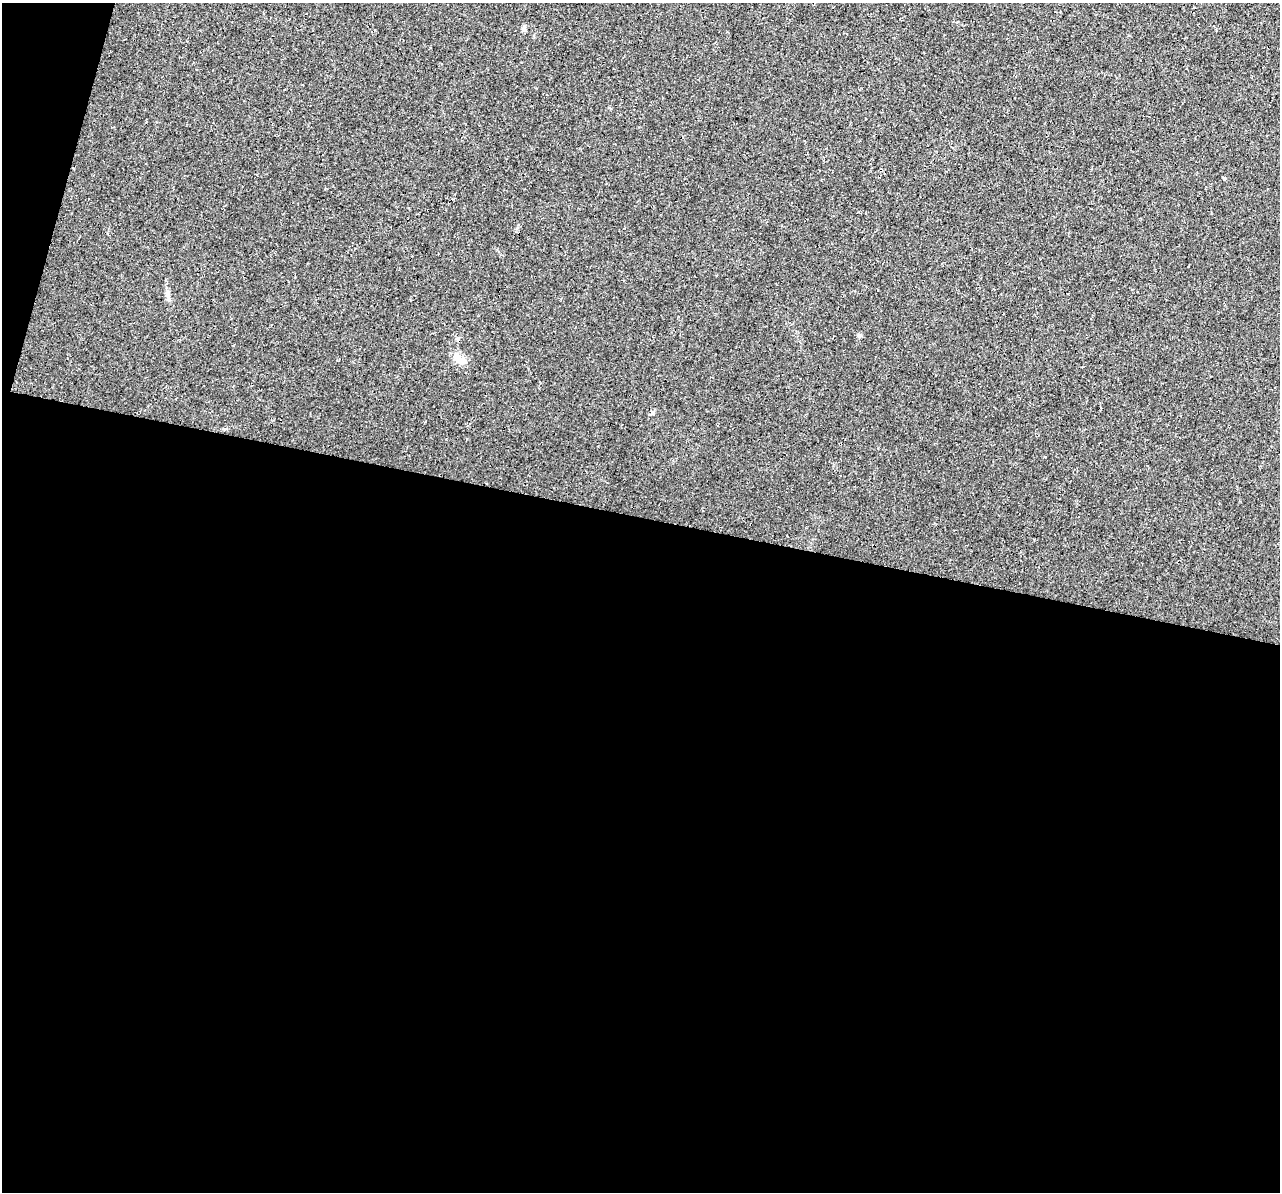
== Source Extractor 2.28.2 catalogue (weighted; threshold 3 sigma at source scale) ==
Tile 13 of 4 x 4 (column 1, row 4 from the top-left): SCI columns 25-1302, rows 339-1528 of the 5152 x 5375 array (HDU 1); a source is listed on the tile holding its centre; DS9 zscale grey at full resolution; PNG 1282 x 1194 px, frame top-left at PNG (2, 3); no overlay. Shown black and unused: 58% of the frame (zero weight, under 3 of 4 exposures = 5% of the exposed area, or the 3 px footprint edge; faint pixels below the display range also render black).
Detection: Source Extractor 2.28.2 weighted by HDU 2 'WHT'; one run over the whole footprint, this tile lists its part. Background 0.0162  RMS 0.0068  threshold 0.0305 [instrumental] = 3 sigma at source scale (4.5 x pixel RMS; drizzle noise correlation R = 1.50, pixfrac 1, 0.0396/0.0396 arcsec/px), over >= 5 px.
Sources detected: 5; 1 cosmic-ray / hot-pixel residue — not listed; the other 4 listed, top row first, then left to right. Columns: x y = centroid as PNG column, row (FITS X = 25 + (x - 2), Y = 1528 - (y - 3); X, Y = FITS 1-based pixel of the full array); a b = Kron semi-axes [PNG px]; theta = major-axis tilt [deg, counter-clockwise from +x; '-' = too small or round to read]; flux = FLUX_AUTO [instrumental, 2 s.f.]
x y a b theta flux
168 294 10 7 88 2.4
859 336 6 5 - 1.5
461 360 11 10 - 5
653 413 6 3 -72 0.87